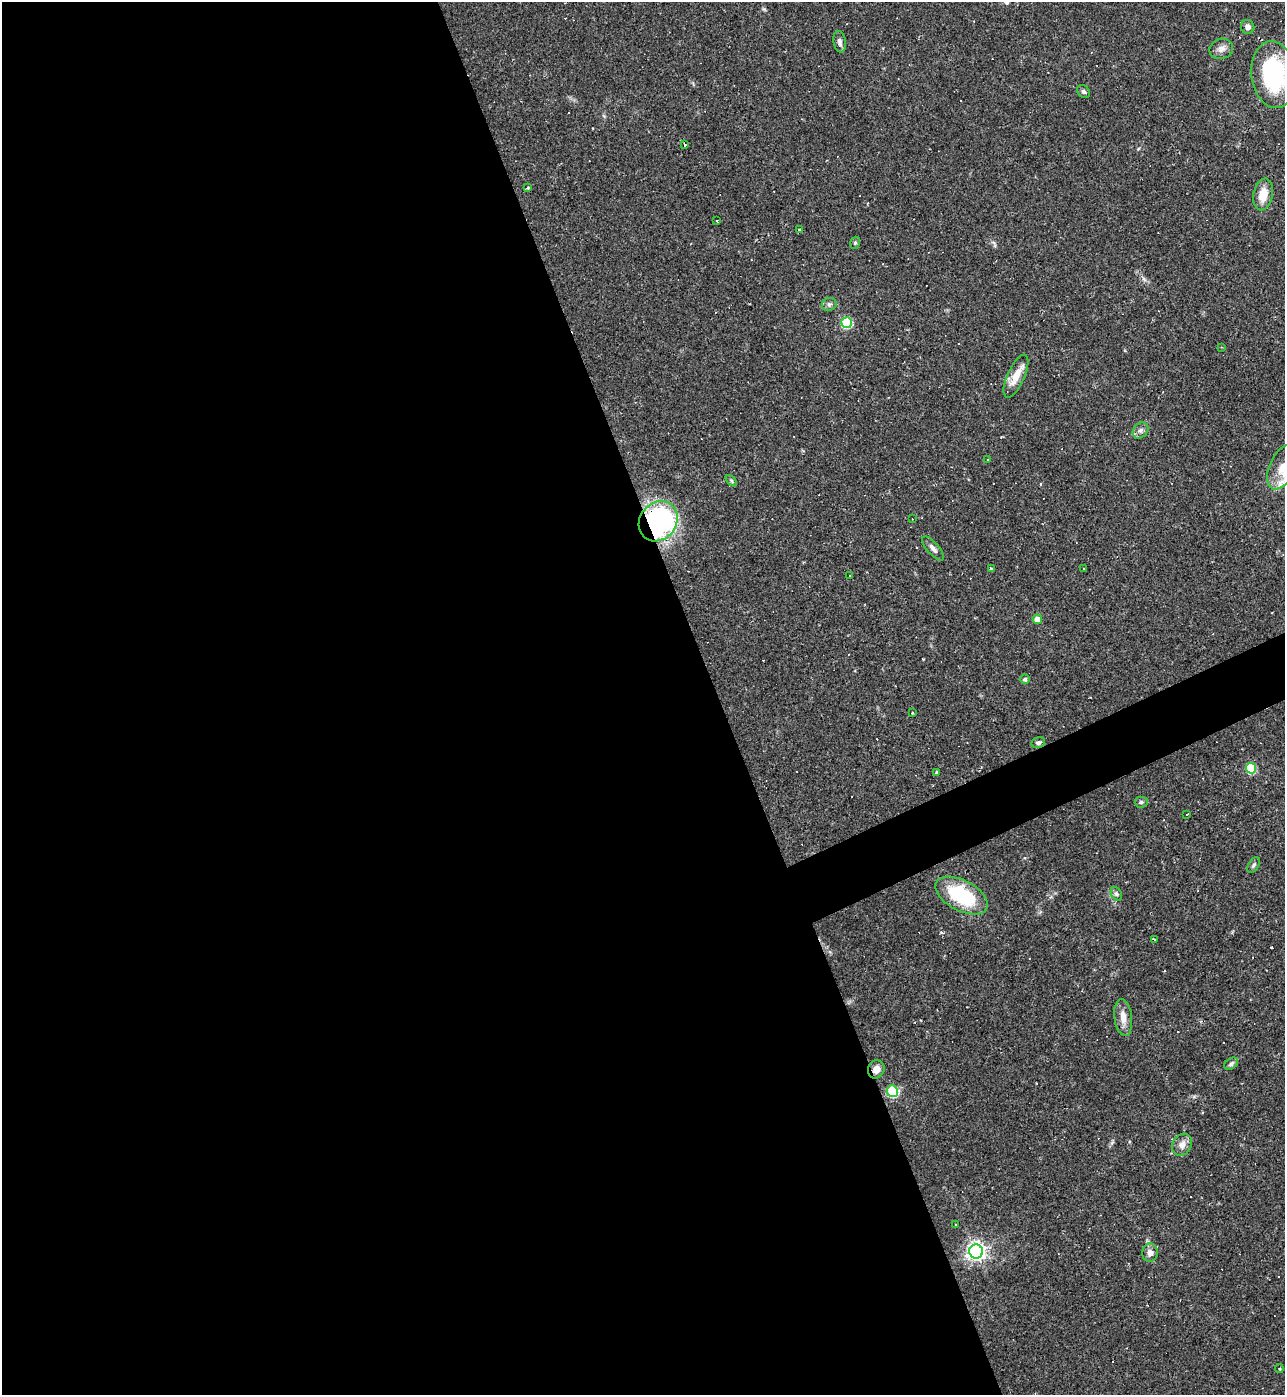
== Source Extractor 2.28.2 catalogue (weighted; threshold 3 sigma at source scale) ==
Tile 9 of 4 x 4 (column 1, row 3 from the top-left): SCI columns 150-1432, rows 1394-2786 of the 5561 x 5573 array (HDU 1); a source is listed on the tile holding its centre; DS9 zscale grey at full resolution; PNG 1287 x 1397 px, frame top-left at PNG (2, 2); each listed source drawn as its Kron ellipse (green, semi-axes under 4 px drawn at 4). Shown black and unused: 58% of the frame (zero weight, under 2 of 3 exposures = <1% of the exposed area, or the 3 px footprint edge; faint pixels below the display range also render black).
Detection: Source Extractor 2.28.2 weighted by HDU 2 'WHT'; one run over the whole footprint, this tile lists its part. Background 0.0322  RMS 0.0048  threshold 0.0218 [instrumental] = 3 sigma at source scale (4.5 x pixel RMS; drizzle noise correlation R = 1.50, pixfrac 1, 0.05/0.05 arcsec/px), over >= 5 px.
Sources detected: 68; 22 cosmic-ray / hot-pixel residue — neither listed nor drawn; the other 46 listed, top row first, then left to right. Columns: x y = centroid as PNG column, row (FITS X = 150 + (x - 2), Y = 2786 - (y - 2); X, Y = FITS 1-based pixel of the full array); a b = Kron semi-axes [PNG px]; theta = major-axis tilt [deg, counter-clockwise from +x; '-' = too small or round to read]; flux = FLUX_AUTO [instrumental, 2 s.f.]
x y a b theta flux
1248 27 7 6 - 1.7
840 42 11 6 -79 1.8
1221 49 12 10 20 2.9
1274 75 34 22 -83 55
1083 91 7 5 -43 1
685 144 3 3 - 1.2
528 188 4 3 - 0.6
1263 194 16 9 79 7.9
716 221 3 3 - 1.5
800 229 3 3 - 3.3
855 243 6 4 69 0.71
829 304 7 6 - 1.3
847 323 5 5 - 35
1221 347 3 3 - 0.34
1016 376 23 8 66 7.1
1140 430 9 7 45 1.8
987 459 2 2 - 0.42
1282 467 24 12 65 8.6
731 481 7 4 -46 0.74
912 519 3 2 - 0.32
658 521 21 18 51 110
933 548 15 6 -49 2.1
991 568 3 3 - 1.1
1084 569 3 2 - 0.71
850 575 3 3 - 1.1
1037 619 5 4 - 6.6
1025 679 5 5 - 1.2
913 712 3 3 - 1.4
1038 742 7 5 13 1.3
1251 768 5 5 - 29
937 773 3 3 - 14
1141 802 6 5 - 1
1187 814 3 2 - 0.47
1254 865 8 5 59 1.1
1116 894 7 5 -59 1
962 896 28 15 -28 34
1155 939 3 2 - 0.67
1123 1017 18 9 -82 4.8
1231 1064 8 5 34 1.3
876 1069 9 8 - 3.8
893 1091 6 5 - 36
1182 1145 11 9 61 3.4
956 1224 2 2 - 0.36
976 1251 7 7 - 240
1150 1253 9 8 - 2.7
1279 1369 4 3 - 0.5
Overlapping masked pixels (flux is a lower limit): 2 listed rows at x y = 658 521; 876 1069
Isophote crosses this tile's border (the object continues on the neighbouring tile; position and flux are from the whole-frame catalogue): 2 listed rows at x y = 1274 75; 1282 467